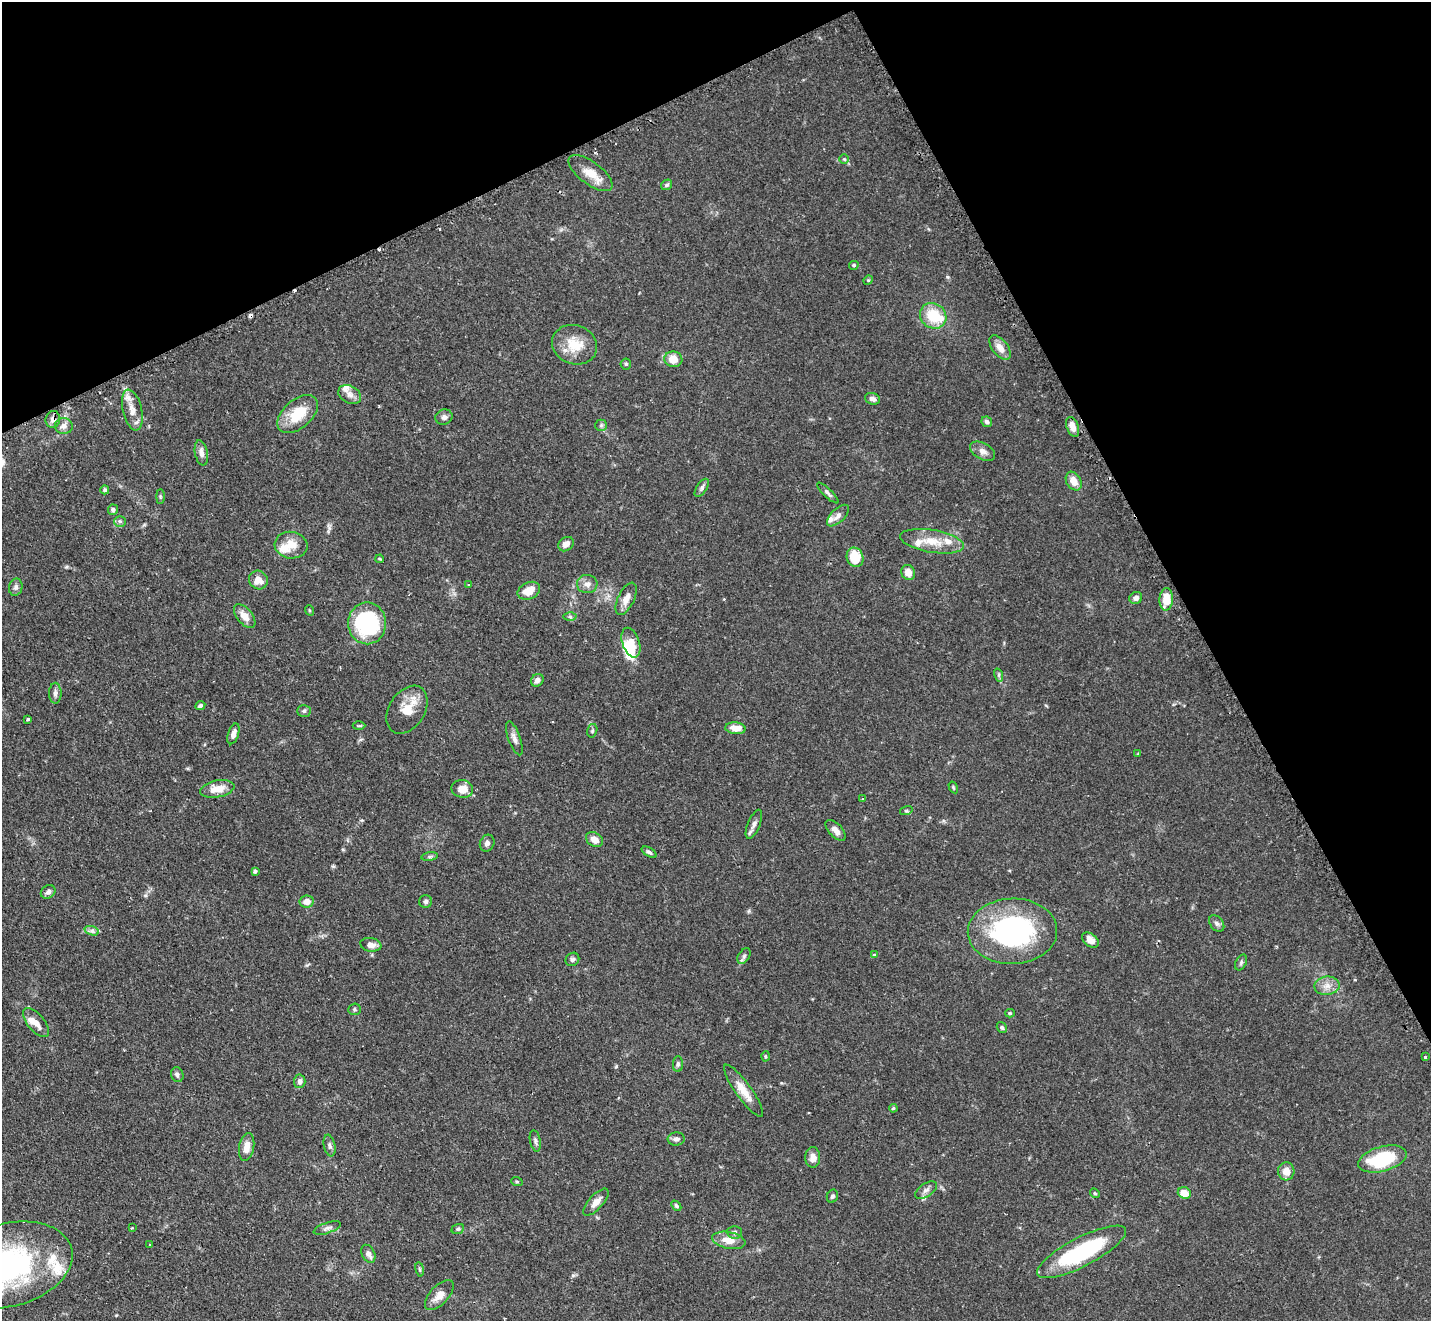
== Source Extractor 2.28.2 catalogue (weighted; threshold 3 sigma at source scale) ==
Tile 3 of 4 x 4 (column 3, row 1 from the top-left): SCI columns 2884-4312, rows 4265-5583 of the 5770 x 5755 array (HDU 1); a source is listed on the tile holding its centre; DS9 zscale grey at full resolution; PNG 1433 x 1323 px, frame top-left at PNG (2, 2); each listed source drawn as its Kron ellipse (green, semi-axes under 4 px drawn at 4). Shown black and unused: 26% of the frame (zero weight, under 2 of 3 exposures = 3% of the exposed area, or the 3 px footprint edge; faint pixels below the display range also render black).
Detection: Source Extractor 2.28.2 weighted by HDU 2 'WHT'; one run over the whole footprint, this tile lists its part. Background 0.103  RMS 0.0054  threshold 0.0241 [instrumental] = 3 sigma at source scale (4.5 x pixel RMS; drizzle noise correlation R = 1.50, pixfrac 1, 0.05/0.05 arcsec/px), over >= 5 px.
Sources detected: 140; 2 inside a brighter object's white glare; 4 cosmic-ray / hot-pixel residue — neither listed nor drawn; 11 inside a brighter listed object's ellipse — not listed separately; the other 123 listed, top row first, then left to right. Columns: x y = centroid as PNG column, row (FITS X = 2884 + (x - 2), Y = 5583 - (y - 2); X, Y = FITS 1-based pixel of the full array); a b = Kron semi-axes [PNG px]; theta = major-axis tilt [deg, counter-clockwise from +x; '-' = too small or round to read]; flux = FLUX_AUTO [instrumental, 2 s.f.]
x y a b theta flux
844 159 5 4 - 0.67
590 173 26 11 -37 8.4
667 185 6 5 - 1
854 265 5 4 - 0.85
868 280 5 4 - 0.6
933 316 14 12 -38 16
574 345 23 19 -20 13
1000 348 14 7 -52 4.9
673 359 9 8 - 6.2
626 364 5 5 - 0.78
350 395 12 8 -29 3.2
872 399 8 5 -17 2.2
132 410 21 9 -77 6.3
298 414 24 14 42 16
444 417 9 7 19 1.9
53 419 8 7 - 2.5
987 422 5 5 - 1.4
601 425 6 5 - 0.96
64 426 9 8 - 2.7
1073 427 10 5 -69 4.9
983 451 13 8 -29 3
201 453 13 6 -79 2.8
1074 481 10 7 -60 5.4
702 488 10 5 57 1.5
105 490 4 4 - 0.93
828 493 14 4 -43 1.5
160 496 7 4 -90 0.72
113 510 5 5 - 1.2
838 516 14 6 45 2.7
120 521 6 5 - 1.1
932 541 32 11 -9 11
566 544 8 6 36 3.6
291 545 16 13 -7 7.5
855 557 10 8 -70 12
380 559 4 3 - 0.52
908 572 8 6 -66 4.3
258 580 10 9 - 5.6
587 584 10 9 - 3
469 585 3 2 - 0.38
16 587 8 7 - 1.6
529 591 12 8 25 7.2
1136 598 6 6 - 2.2
626 599 17 8 64 4.6
1166 599 11 6 86 9.5
309 610 5 3 - 0.5
245 616 14 7 -50 5
570 617 6 4 -1 0.93
367 623 21 19 -90 61
631 643 15 8 -71 8.9
999 675 7 4 -73 0.93
537 680 7 6 - 2.6
55 693 10 6 -90 2
200 705 5 4 - 1.1
407 710 26 18 58 11
304 711 7 6 - 1.2
28 719 3 3 - 0.96
359 726 6 4 0 0.66
735 728 10 6 -4 5.4
592 731 7 5 75 0.89
233 734 11 5 72 2.7
514 738 18 6 -70 2.7
1138 754 4 3 - 0.52
953 787 6 3 -59 0.6
217 789 17 8 12 7.5
462 789 11 8 -10 5.8
862 799 3 2 - 0.36
906 811 6 4 18 0.7
754 824 15 6 67 2.5
836 830 13 6 -46 3.2
594 839 9 6 -32 4.3
487 843 8 7 - 1.7
649 852 8 4 -30 1.3
430 857 8 4 8 1.2
255 871 4 4 - 1.3
48 892 8 6 35 1.9
307 902 7 6 - 4.4
426 902 6 6 - 1.3
1217 923 9 6 -50 1.7
92 931 7 4 -18 1.4
1012 931 45 33 2 88
1090 940 9 6 -38 4
371 945 11 6 -10 3.1
874 955 4 3 - 0.75
744 956 8 5 59 1.4
572 959 7 6 - 1.3
1241 962 8 5 64 1.2
1327 986 12 9 7 4.2
354 1009 6 5 - 0.99
1010 1013 5 4 - 0.72
36 1023 17 8 -51 4.9
1002 1028 6 4 -57 0.93
766 1056 5 3 - 0.59
1425 1057 3 3 - 2.1
678 1064 8 5 90 1.2
177 1075 7 6 - 1.5
300 1081 7 5 84 2
743 1091 31 8 -54 7.6
893 1108 4 3 - 0.65
676 1139 8 6 5 1.8
535 1141 11 5 -79 1.5
330 1145 11 5 -78 1.5
247 1147 14 7 80 4.5
813 1157 10 7 89 3.4
1382 1159 25 12 15 30
1286 1171 9 8 - 4.9
517 1182 6 3 -19 0.57
926 1190 12 6 33 2
1095 1193 5 4 - 0.64
1184 1193 7 5 -21 7.1
832 1196 7 5 66 1.1
596 1202 17 7 47 4.1
676 1206 6 4 -48 0.95
132 1228 3 2 - 0.38
327 1228 14 5 20 2
458 1229 6 5 - 0.9
734 1232 7 6 - 1.5
729 1240 17 8 -11 7.1
150 1244 3 2 - 0.42
1081 1252 49 14 27 57
368 1254 9 6 -63 2.6
8 1265 65 41 15 110
420 1269 7 3 -81 0.72
439 1295 18 9 47 5.3
Overlapping masked pixels (flux is a lower limit): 1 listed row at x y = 53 419
Isophote crosses this tile's border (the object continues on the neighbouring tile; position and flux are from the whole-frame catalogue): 1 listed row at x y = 8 1265